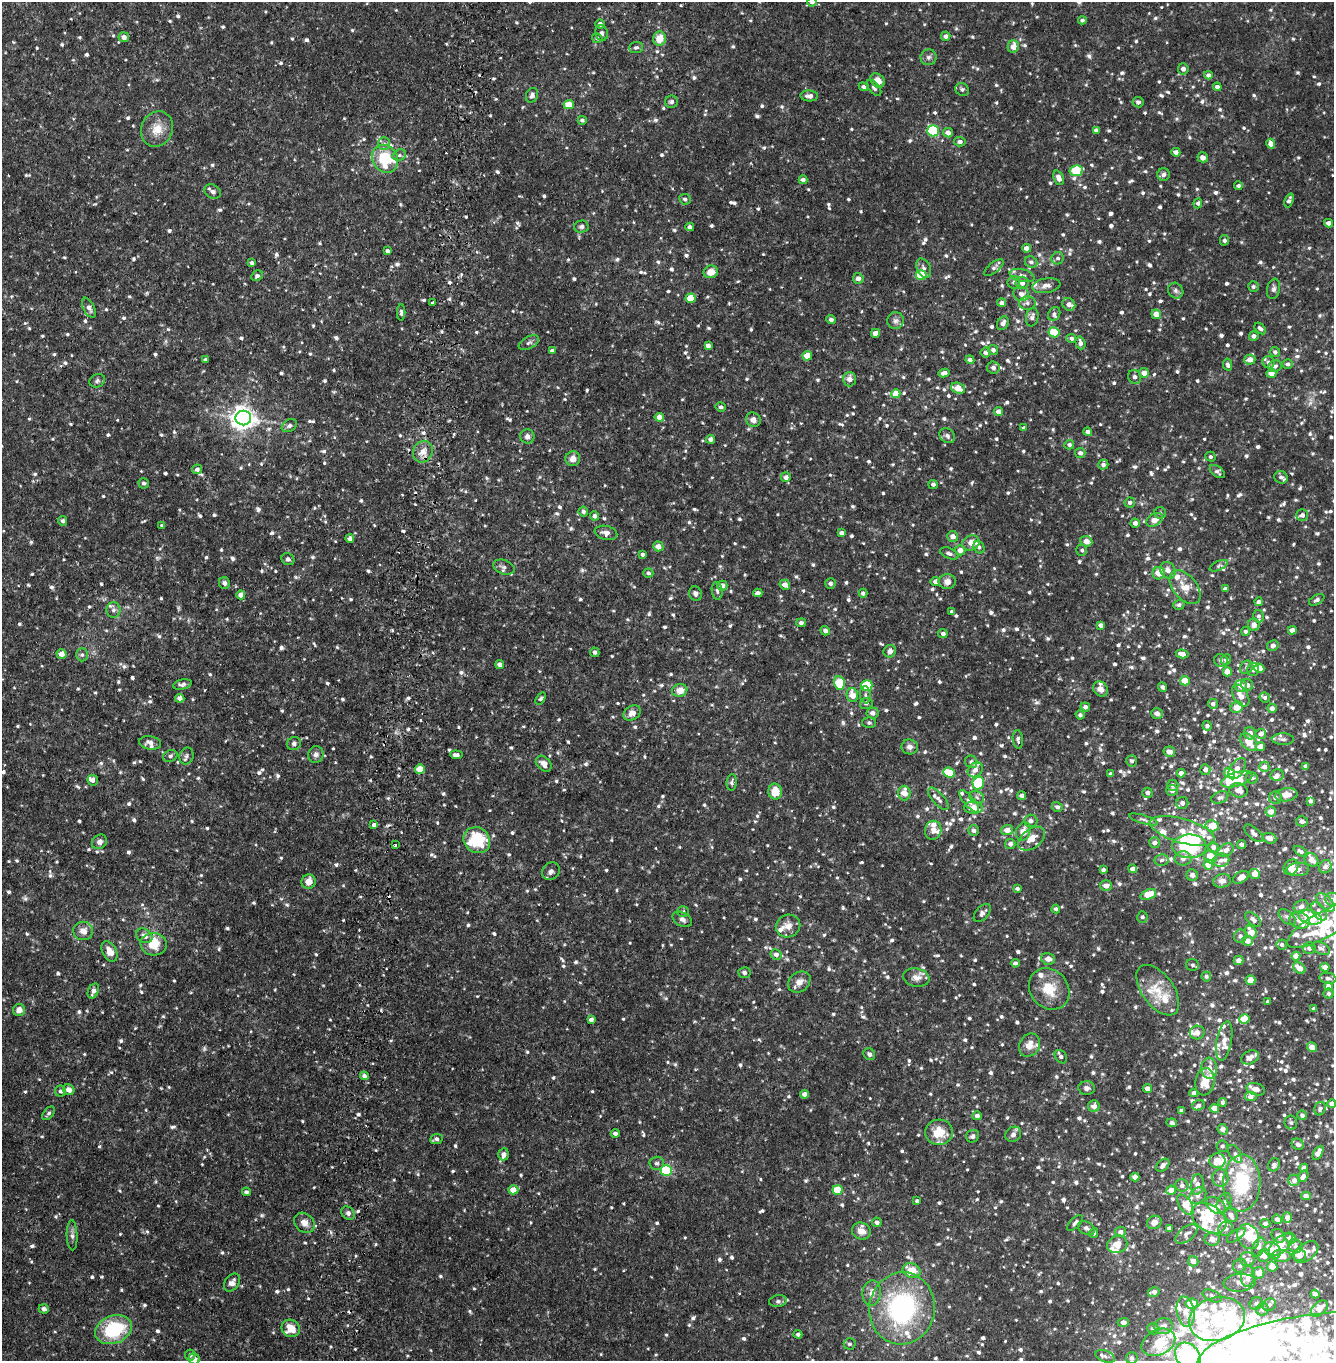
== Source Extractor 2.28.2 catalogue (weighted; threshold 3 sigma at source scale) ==
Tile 7 of 4 x 4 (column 3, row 2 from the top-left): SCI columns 2905-4236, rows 2829-4187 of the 5693 x 5657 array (HDU 1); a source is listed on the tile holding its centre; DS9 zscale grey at full resolution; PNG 1336 x 1363 px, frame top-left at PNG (2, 2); each listed source drawn as its Kron ellipse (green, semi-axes under 4 px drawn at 4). Shown black and unused: <1% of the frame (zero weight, under 2 of 4 exposures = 1% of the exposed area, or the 3 px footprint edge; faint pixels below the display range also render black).
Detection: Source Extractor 2.28.2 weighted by HDU 2 'WHT'; one run over the whole footprint, this tile lists its part. Background 0.051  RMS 0.011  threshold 0.0512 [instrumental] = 3 sigma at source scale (4.5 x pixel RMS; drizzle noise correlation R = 1.50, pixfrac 1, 0.05/0.05 arcsec/px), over >= 5 px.
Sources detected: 1572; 2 too faint to see at this stretch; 7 inside a brighter object's white glare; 6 cosmic-ray / hot-pixel residue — neither listed nor drawn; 119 inside a brighter listed object's ellipse — not listed separately; of the other 1438, all 500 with FLUX_AUTO >= 2.31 (the completeness limit of this list) listed and drawn (938 fainter detections not listed), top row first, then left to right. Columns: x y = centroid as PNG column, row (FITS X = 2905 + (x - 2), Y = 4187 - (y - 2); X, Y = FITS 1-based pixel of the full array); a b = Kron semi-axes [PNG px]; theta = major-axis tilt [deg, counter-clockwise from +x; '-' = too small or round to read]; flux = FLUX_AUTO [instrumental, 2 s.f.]
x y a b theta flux
812 2 5 4 - 3
1082 20 4 4 - 2.4
600 24 4 4 - 3.4
602 33 8 6 -75 2.7
946 36 5 4 - 3
124 37 5 5 - 5.5
597 38 5 4 - 2.3
660 39 7 6 - 15
1013 46 6 5 - 8.6
636 47 7 5 5 2.7
928 57 8 8 - 3.3
1183 69 5 5 - 4.4
1208 75 4 4 - 2.9
878 80 8 6 -44 8.4
864 87 5 4 - 2.3
1217 87 4 4 - 3.7
874 88 9 5 -51 2.7
962 89 7 6 - 2.6
532 95 7 6 - 3.5
809 96 9 5 -3 4.2
671 102 6 6 - 3
1138 102 5 5 - 3.6
569 105 5 4 - 17
582 120 4 4 - 2.6
157 129 18 15 66 15
1096 130 4 4 - 3.2
933 131 5 5 - 73
948 133 5 5 - 5.6
960 142 6 4 -3 3.6
384 144 6 6 - 2.9
1271 144 5 4 - 6.8
1176 152 4 4 - 3.8
399 155 7 5 21 2.4
1203 157 5 5 - 5.2
385 159 14 12 -61 46
1076 171 6 5 - 34
1164 175 6 6 - 2.9
1059 178 7 5 -69 6.2
803 180 4 4 - 3.3
1238 186 4 4 - 2.6
213 192 9 6 -29 4.1
685 199 6 5 - 3
1289 200 7 4 70 3.2
1198 203 5 4 - 2.5
1328 223 4 4 - 4
581 227 7 6 - 2.6
690 227 4 4 - 3.4
1224 240 5 4 - 2.6
1026 248 4 4 - 4.9
387 251 4 4 - 3
1058 258 6 6 - 2.6
1031 262 6 5 - 2.6
252 263 4 3 - 3.1
924 268 10 7 -65 3.5
994 268 12 5 38 2.6
711 272 7 6 - 11
921 275 5 5 - 31
257 276 6 5 - 2.5
1022 276 12 6 -12 4.6
858 278 5 5 - 5.2
1014 282 6 6 - 2.5
1022 283 6 6 - 5.7
1046 286 14 7 9 5.7
1253 287 5 5 - 2.6
1274 289 10 6 80 3.3
1176 291 8 7 - 3.1
1021 294 8 7 - 5.2
691 298 5 4 - 20
433 303 3 3 - 2.6
1002 303 4 4 - 3.7
1027 303 8 6 3 3.4
1069 304 7 6 - 4.9
89 308 11 5 -63 4.2
401 312 8 4 -89 2.6
1054 314 7 5 60 2.5
1156 314 5 4 - 10
1032 317 9 6 79 3.7
831 320 5 4 - 2.9
895 321 8 8 - 3.7
1003 323 7 5 63 4.8
1260 329 7 4 -45 3.2
1054 332 5 5 - 25
875 333 4 4 - 9.8
1254 336 5 4 - 4
1071 338 5 4 - 2.4
529 343 11 6 26 3.1
1080 343 6 5 - 4.3
708 345 4 4 - 4.5
993 350 5 5 - 3.6
552 351 4 4 - 3.5
1275 352 5 5 - 2.7
986 353 5 5 - 4.4
807 356 5 4 - 15
205 360 4 4 - 3.2
970 360 4 4 - 3.7
1250 360 5 5 - 8.4
1269 362 6 5 - 3
1288 364 5 5 - 2.9
1228 365 6 4 -80 2.9
1275 366 6 6 - 3.2
993 368 6 6 - 3.1
944 373 5 4 - 5.2
1144 373 5 4 - 7.7
1271 373 5 4 - 6.9
1134 377 7 6 - 3.3
849 379 7 6 - 5.7
97 381 8 6 29 2.3
958 388 7 5 -20 12
896 394 4 4 - 15
721 407 5 4 - 2.4
999 412 4 4 - 7.2
659 417 4 4 - 9.2
243 418 8 7 - 790
753 420 8 7 - 5.1
289 426 8 5 32 3
1024 428 4 4 - 3.3
1088 432 4 4 - 3.5
527 436 7 7 - 3.9
947 436 8 7 - 3.1
711 439 4 4 - 4.4
1069 445 5 4 - 2.9
423 452 11 9 59 8.2
1080 453 5 5 - 3.6
1210 457 5 5 - 2.4
573 459 7 7 - 6.6
1103 465 5 5 - 2.8
197 469 5 4 - 3.5
1217 472 8 5 -36 2.6
786 477 5 5 - 4
1281 477 7 6 - 2.9
144 483 5 5 - 2.6
933 484 4 4 - 3
1130 502 5 5 - 2.6
583 511 5 5 - 2.8
1160 513 6 6 - 2.4
1302 515 6 6 - 2.6
594 516 4 4 - 4
1155 520 9 6 31 10
62 521 5 4 - 2.6
1135 523 4 4 - 4.1
162 526 4 3 - 2.4
606 533 11 7 -12 5.9
842 533 4 4 - 4.1
953 536 5 5 - 6
350 538 4 4 - 4.3
1086 541 6 5 - 8.1
971 543 9 7 25 7.1
658 546 5 5 - 7.8
979 547 6 5 - 2.5
960 550 5 5 - 6
1082 550 6 5 - 2.4
949 553 10 5 -22 3.2
643 554 4 4 - 2.5
288 559 7 6 - 2.6
1219 566 9 4 23 2.3
504 567 11 7 -19 3.3
1168 570 8 7 - 5.6
648 573 5 5 - 2.5
1159 573 6 6 - 12
935 581 5 4 - 4.6
947 582 8 7 - 5.6
224 583 6 5 - 3
830 583 5 5 - 2.7
785 585 5 5 - 5.7
722 586 5 5 - 5.1
1185 587 19 11 -50 13
1225 589 4 4 - 4.8
717 591 9 5 -84 2.4
695 593 7 6 - 2.9
758 593 4 4 - 3.5
863 593 4 4 - 3
241 595 4 4 - 7.5
1317 600 8 5 30 2.7
1258 602 4 4 - 2.7
1179 605 6 5 - 2.6
113 610 8 7 - 3.8
952 612 4 4 - 2.3
1259 616 6 5 - 2.6
801 623 5 4 - 3
1101 625 4 4 - 3.3
1254 625 6 6 - 5.3
1292 630 4 4 - 6.1
825 631 5 4 - 3.9
1246 631 4 4 - 2.6
943 634 5 4 - 2.6
1273 646 6 5 - 3.6
890 651 6 6 - 5.3
595 652 5 4 - 2.9
61 654 5 5 - 7.2
1182 654 6 4 -11 6.6
82 655 6 5 - 2.3
1221 660 7 6 - 2.8
1226 660 5 5 - 3
500 664 4 4 - 5.3
1246 667 7 6 - 2.6
1259 668 5 4 - 19
1253 669 6 6 - 3.8
1227 672 4 4 - 9.7
1185 681 5 4 - 16
839 683 7 5 -75 42
182 684 9 5 13 2.7
867 685 5 5 - 49
1247 685 6 6 - 4.1
1241 686 6 6 - 6.4
1163 687 5 4 - 2.8
1101 689 8 6 -45 5
680 690 8 6 18 11
852 695 7 5 -76 12
865 695 8 5 -81 2.8
1241 696 12 7 -58 8.5
180 698 4 4 - 5.1
1265 698 5 4 - 2.4
541 699 7 4 56 2.4
866 703 6 5 - 2.5
1213 704 5 4 - 3.4
1085 707 4 4 - 3.5
1237 707 6 5 - 13
1272 708 4 4 - 4.8
632 713 9 7 31 6
872 713 6 5 - 5.3
1157 713 6 5 - 4.2
1080 715 5 4 - 2.7
869 723 6 5 - 2.5
1207 726 5 4 - 2.8
1250 733 6 6 - 5.3
1261 734 5 5 - 3.9
1018 739 9 5 -84 2.4
1283 739 11 6 -1 3.3
1249 742 10 6 -48 14
150 743 11 6 -10 4.6
294 743 7 6 - 2.6
910 747 8 7 - 4.5
1260 747 4 4 - 7.7
1169 752 6 5 - 5.7
316 754 8 7 - 3.9
456 755 6 4 -6 3.2
170 756 7 5 23 2.3
187 756 8 7 - 2.8
1132 761 5 5 - 2.9
971 762 6 6 - 3.1
544 764 9 6 -46 7.3
1306 766 4 3 - 2.4
1264 767 5 5 - 4.6
420 769 5 4 - 17
1237 769 12 6 55 8.4
975 770 8 6 44 4.8
1205 770 5 5 - 3.9
949 773 6 5 - 29
1181 773 4 4 - 6.5
1230 773 6 5 - 11
1111 774 4 4 - 3.6
1277 775 6 6 - 3.4
1252 778 6 5 - 2.7
1237 779 16 7 18 34
93 780 5 5 - 4.1
732 782 8 5 84 2.4
978 783 6 5 - 40
1173 785 5 5 - 4.3
1172 790 6 5 - 4.4
1239 790 9 7 -14 6.7
775 791 8 7 - 14
904 793 7 6 - 11
1147 793 5 5 - 3.1
1286 795 11 6 9 9.5
1022 796 4 4 - 4.6
977 797 8 6 -24 2.9
1220 797 9 5 22 2.7
1275 798 6 6 - 3.2
938 799 14 6 -49 4.2
969 801 14 5 -49 4.2
1311 801 4 3 - 2.5
1182 803 6 6 - 3.7
1057 807 5 5 - 3.2
974 808 9 6 -1 14
1271 811 5 5 - 8.2
1143 819 15 4 -16 2.8
1031 821 7 6 - 4
1302 821 6 5 - 3.3
374 825 4 4 - 3
1212 826 6 5 - 16
933 830 9 8 - 6
973 830 5 5 - 3.3
1007 830 6 5 - 8.1
1023 831 9 7 69 11
1182 831 34 12 -16 20
1254 833 11 5 -41 3.5
1270 838 7 5 -19 7.5
1032 839 15 9 37 11
477 840 14 12 -41 47
99 842 8 7 - 4.1
1154 843 5 5 - 3.9
1010 844 5 5 - 4
1242 844 4 4 - 3.4
395 845 4 3 - 6.3
1189 846 17 12 1 46
1213 847 5 5 - 4.4
1226 850 8 6 28 6.6
1301 851 7 4 -32 2.9
1210 857 7 6 - 13
1183 858 8 7 - 4.1
1162 860 7 5 8 2.6
1221 860 8 6 13 4
1312 860 8 6 -41 6.6
1208 864 5 5 - 14
1291 867 8 6 51 8.3
1325 867 7 6 - 4
1133 869 4 4 - 4.8
1298 869 11 6 4 4.7
1103 870 4 4 - 3.2
551 871 9 8 - 4.3
1254 874 5 5 - 6.5
1192 875 6 5 - 3.4
1241 877 8 5 35 5.5
1222 881 9 6 11 5.5
309 882 7 7 - 8.2
1106 886 6 5 - 7.1
1017 888 4 3 - 2.4
1148 894 8 5 21 19
1333 899 8 6 -5 3.7
1325 902 11 6 -45 5
1301 907 8 6 26 3.4
1056 909 4 4 - 2.6
1319 911 10 6 -52 4.6
683 912 6 5 - 2.3
982 913 11 6 49 3.4
1142 917 5 5 - 2.3
1287 917 10 6 -41 3.4
1310 917 12 6 -17 71
682 919 10 6 -28 3.6
1253 919 9 5 -41 4
1300 920 10 8 -18 6.7
1324 924 42 13 29 59
788 926 12 11 - 8.2
83 931 10 9 - 7.3
1251 932 7 5 -57 12
144 936 8 6 -34 5.4
1240 936 7 6 - 3.3
1247 941 5 5 - 7.6
154 944 13 11 -6 17
1282 945 5 5 - 3.4
1309 948 6 6 - 4
1321 948 10 6 -24 3.4
109 951 11 7 -62 9.2
776 955 5 5 - 4
1296 956 4 4 - 10
1048 959 7 6 - 5
1239 960 5 5 - 4.9
1015 963 4 4 - 2.6
1193 965 6 6 - 2.7
1325 967 4 4 - 5.2
1299 968 7 5 -40 10
744 973 6 5 - 2.9
1206 976 5 5 - 2.3
916 978 13 9 -10 6.8
1328 978 8 5 -9 3.4
1251 980 5 5 - 12
799 982 12 9 38 7.2
1328 987 4 4 - 7.7
1049 989 22 19 -49 23
1158 990 29 16 -54 23
93 991 8 5 66 4.8
1328 994 5 5 - 2.4
1268 1002 4 3 - 2.7
1314 1009 4 4 - 3.4
19 1010 6 6 - 6.3
591 1019 4 3 - 2.8
1244 1019 5 5 - 19
1197 1032 7 7 - 5.5
1224 1041 20 7 80 8.1
1029 1045 12 10 59 9.1
1312 1047 5 4 - 9.6
869 1054 6 5 - 2.5
1061 1057 7 5 -52 2.7
1250 1057 9 6 28 4.8
1209 1068 11 7 -86 8
364 1076 4 4 - 3
1205 1082 13 9 81 16
1087 1088 8 6 -1 3.8
1147 1088 4 4 - 5.3
1256 1089 9 6 -17 8.6
69 1090 6 5 - 5.9
60 1091 6 5 - 2.8
1194 1093 4 4 - 4.1
805 1094 4 4 - 6.1
1251 1097 6 4 5 4
1223 1102 4 4 - 3
1332 1104 4 4 - 4.9
1199 1105 6 5 - 2.6
1094 1106 6 6 - 5.7
1214 1108 4 4 - 12
1320 1109 7 5 68 3.2
1182 1111 4 3 - 3.2
48 1113 8 4 48 2.3
1302 1115 5 4 - 2.9
977 1116 5 4 - 3.7
1172 1123 5 4 - 3.2
1291 1123 7 6 - 2.4
1223 1129 5 5 - 5.5
939 1132 14 12 4 22
615 1133 4 4 - 3.7
1013 1134 8 7 - 4.1
973 1136 7 6 - 2.6
437 1139 6 5 - 3.3
1298 1144 6 5 - 3.1
1222 1146 6 6 - 2.7
1318 1153 8 4 60 6.6
504 1154 6 5 - 5.3
1235 1154 10 5 -57 3
1217 1161 8 7 - 17
657 1163 7 6 - 2.8
1163 1165 7 5 45 4.5
1274 1165 7 5 62 3.2
1304 1168 4 4 - 3.9
666 1170 5 5 - 72
1303 1176 6 4 56 4.3
1135 1177 4 4 - 6.6
1220 1178 9 8 - 4.5
1294 1180 5 5 - 3.6
1242 1183 28 18 89 62
1197 1184 10 6 82 5.8
1182 1185 6 6 - 3.7
513 1190 5 4 - 9.9
837 1190 5 5 - 26
1171 1190 5 4 - 7.4
246 1192 4 4 - 2.5
1198 1196 9 7 46 4.3
1306 1196 4 4 - 5.4
917 1201 4 3 - 2.3
1224 1203 10 6 65 4
1186 1205 12 6 -56 15
1216 1205 11 7 -35 6.1
348 1213 7 6 - 3.5
1231 1215 7 6 - 4.3
1287 1217 5 4 - 4.7
1209 1218 19 13 -34 22
1277 1219 5 4 - 3.5
877 1222 5 4 - 3.2
1154 1222 7 6 - 5.5
304 1223 11 9 -42 6.5
1075 1223 10 5 46 3.1
1265 1223 5 4 - 3
1086 1228 9 6 -32 3.4
1169 1228 4 4 - 3
1226 1229 7 7 - 3.9
861 1231 9 8 - 9
1120 1232 5 5 - 4.4
1094 1233 5 4 - 2.4
1186 1234 13 7 38 4.8
72 1235 15 5 -88 3.8
1236 1235 10 5 35 2.5
1278 1236 7 6 - 3.1
1248 1237 13 10 -64 11
1290 1238 6 5 - 11
1212 1239 7 6 - 4.9
1117 1244 10 8 22 11
1281 1245 14 7 43 9.9
1295 1246 7 6 - 3
1259 1247 10 6 70 3.5
1273 1250 9 7 -37 13
1306 1252 14 8 38 6.1
1264 1255 7 6 - 6.9
1299 1255 7 6 - 7.5
1281 1256 10 6 -2 12
1247 1259 7 7 - 3.4
1193 1261 5 5 - 4.7
1240 1266 7 6 - 2.7
1272 1267 5 5 - 8.3
911 1271 9 7 -24 16
1258 1273 6 5 - 9.2
1248 1276 10 7 83 9.1
232 1283 10 7 53 5.7
1240 1283 16 9 4 6
1154 1292 6 4 13 4.6
872 1293 13 9 83 7.7
1315 1294 4 4 - 4.6
1212 1296 10 5 -23 3
778 1301 9 6 9 2.5
1256 1303 7 6 - 2.6
1192 1304 6 5 - 14
1269 1305 7 6 - 2.8
902 1308 36 33 80 150
44 1309 5 4 - 3.5
1262 1309 6 6 - 2.8
1319 1309 10 6 42 9.2
1185 1312 15 9 -80 8.4
1217 1319 28 21 15 94
1123 1322 5 4 - 5.6
1164 1326 9 8 - 5
291 1328 9 8 - 14
1153 1329 6 5 - 3
113 1330 19 14 21 61
798 1334 4 4 - 2.7
1158 1342 18 12 26 22
850 1344 6 5 - 2.5
1308 1348 112 32 8 260
190 1355 5 5 - 2.6
1105 1356 10 5 -20 2.8
1188 1356 14 11 -50 120
1132 1358 6 5 - 2.7
194 1359 5 5 - 4
Isophote crosses this tile's border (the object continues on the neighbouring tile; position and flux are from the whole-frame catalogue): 7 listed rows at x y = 812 2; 1333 899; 1324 924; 1332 1104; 1308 1348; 1188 1356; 194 1359